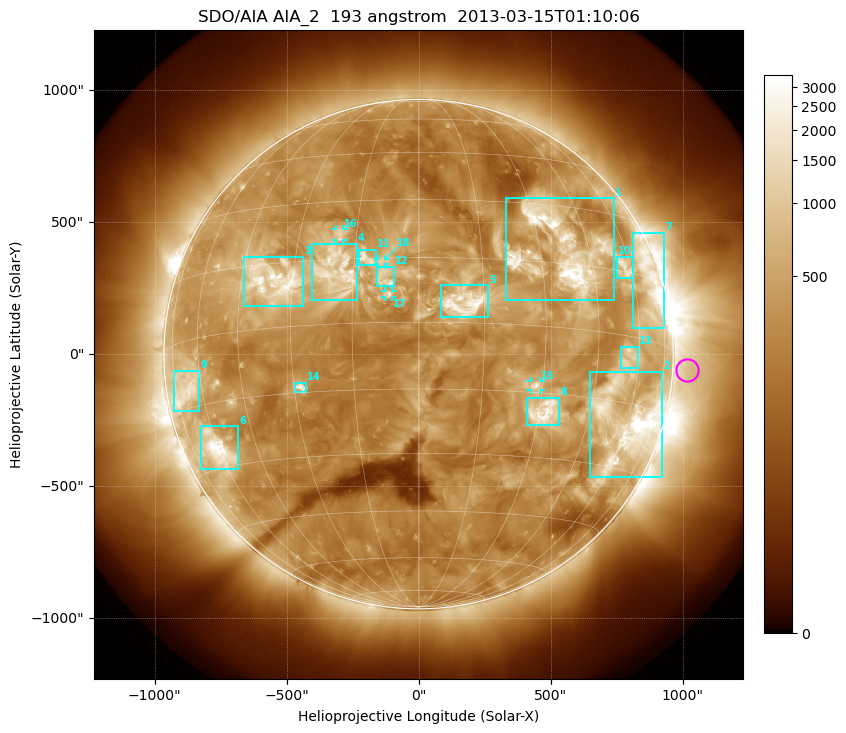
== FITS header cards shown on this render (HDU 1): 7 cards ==
TELESCOP= 'SDO/AIA'
INSTRUME= 'AIA_2'
WAVELNTH=                  193
WAVEUNIT= 'angstrom'
DATE-OBS= '2013-03-15T01:10:06.84'
CTYPE1  = 'HPLN-TAN'
CTYPE2  = 'HPLT-TAN'

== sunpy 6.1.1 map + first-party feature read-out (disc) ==
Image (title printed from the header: SDO/AIA AIA_2  193 angstrom  2013-03-15T01:10:06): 1024 x 1024 px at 2.4 arcsec/px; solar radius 965 arcsec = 402 px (full disc in frame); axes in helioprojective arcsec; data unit not stated in the header (colour bar unlabelled)
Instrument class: DISC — disc imager (sunpy class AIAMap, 193 A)
Bright regions (active regions / flare kernels): reference = the median radial profile (limb darkening/brightening removed); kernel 9 px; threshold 5 sigma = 691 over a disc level ~302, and >= 1.15x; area >= 12 px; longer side >= 10 px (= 24 arcsec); searched inside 0.97 R_sun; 18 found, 18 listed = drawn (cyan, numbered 1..; 4 of them under ~33 arcsec drawn as corner ticks so the feature stays visible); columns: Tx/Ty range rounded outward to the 5 arcsec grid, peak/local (2 s.f.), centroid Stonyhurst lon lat
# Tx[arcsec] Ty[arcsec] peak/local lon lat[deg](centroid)
1 330..745 205..590 15 +36 +18
2 650..925 -465..-65 21 +60 -20
3 -660..-435 180..370 11 -36 +11
4 -405..-230 205..420 6.2 -19 +12
5 85..265 140..265 10 +10 +5
6 -825..-685 -435..-270 11 -61 -26
7 810..930 100..460 8.1 +68 +14
8 410..535 -270..-165 8.5 +31 -19
9 -930..-830 -215..-60 5.4 -68 -11
10 750..815 290..370 5.2 +57 +16
11 -225..-160 335..395 5.7 -12 +15
12 -155..-90 255..330 5.8 -8 +10
13 765..830 -55..30 4.2 +56 -5
14 -470..-425 -145..-105 6.9 -28 -14
15 425..460 -135..-100 5.9 +28 -13
16 -315..-285 435..475 4 -19 +21
17 -130..-100 215..240 5.3 -7 +6
18 -155..-125 340..360 3.6 -9 +14
Off-limb structures (1.02-1.3 R_sun): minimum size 162 px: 2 found; the strongest spans PA ~230..300 deg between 1.02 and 1.3 R_sun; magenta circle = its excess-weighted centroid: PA ~265 deg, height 1.06 R_sun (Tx ~1015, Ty ~-60 arcsec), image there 1.7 x the reference